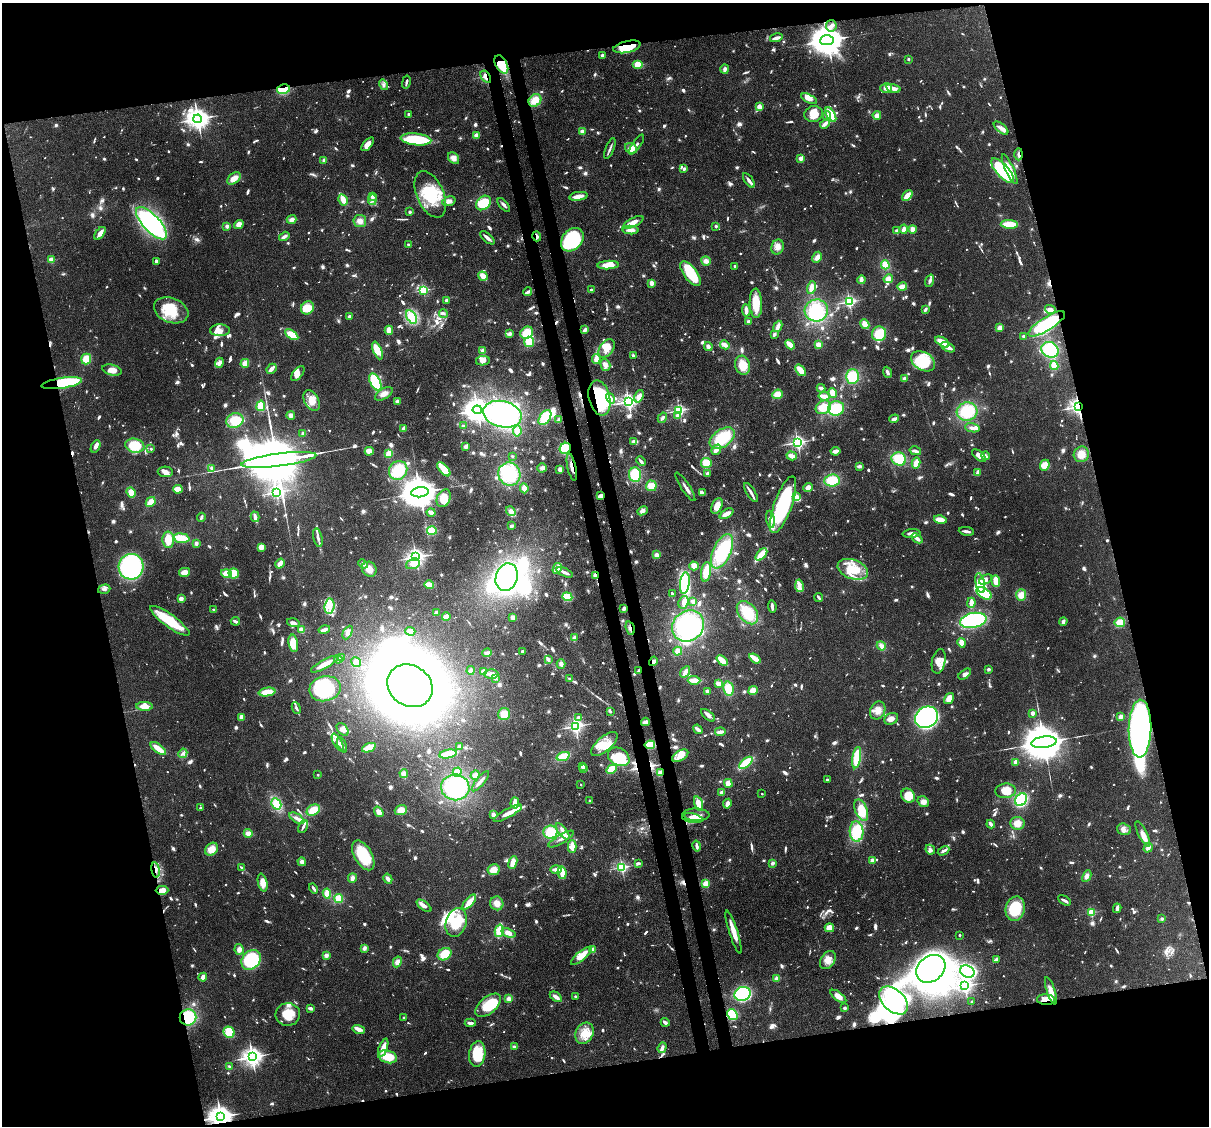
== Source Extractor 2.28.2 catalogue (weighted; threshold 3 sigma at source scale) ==
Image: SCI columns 91-4916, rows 154-4647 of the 5005 x 4918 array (HDU 1 of 3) = the unmasked area's bounding box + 8 px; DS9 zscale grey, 4 x 4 block average (1 PNG px = mean of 4 x 4 image px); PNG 1211 x 1128 px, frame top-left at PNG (2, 3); each listed source drawn as its Kron ellipse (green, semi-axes under 4 px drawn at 4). Shown black and unused: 28% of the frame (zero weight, under 3 of 4 exposures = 7% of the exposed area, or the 3 px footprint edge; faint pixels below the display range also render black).
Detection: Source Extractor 2.28.2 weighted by HDU 2 'WHT'. Background 0.109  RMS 0.0041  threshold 0.0184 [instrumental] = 3 sigma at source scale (4.5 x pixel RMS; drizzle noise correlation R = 1.50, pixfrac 1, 0.05/0.05 arcsec/px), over >= 5 px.
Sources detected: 1719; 26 too faint to see at this stretch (4 x 4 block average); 42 inside a brighter object's white glare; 7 cosmic-ray / hot-pixel residue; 1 long thin detection or spike segment (spike, bleed or trail) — neither listed nor drawn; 40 coinciding with a brighter row at this scale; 163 inside a brighter listed object's ellipse — not listed separately; of the other 1440, all 500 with FLUX_AUTO >= 7.05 (the completeness limit of this list) listed and drawn (940 fainter detections not listed), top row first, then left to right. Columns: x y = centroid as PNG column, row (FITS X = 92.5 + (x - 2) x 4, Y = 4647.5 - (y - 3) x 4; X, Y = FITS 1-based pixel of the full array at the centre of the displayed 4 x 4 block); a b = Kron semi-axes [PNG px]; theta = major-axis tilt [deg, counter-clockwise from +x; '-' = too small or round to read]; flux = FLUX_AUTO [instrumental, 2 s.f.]
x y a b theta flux
831 26 6 5 - 12
776 38 6 2 16 15
827 40 7 5 4 7400
627 47 14 6 12 66
602 55 2 2 - 31
908 59 2 2 - 14
501 64 10 6 -63 72
638 65 5 4 - 39
725 69 5 3 - 9.4
486 77 7 3 -55 16
406 82 6 2 78 7.5
384 85 5 4 - 7.9
886 88 6 4 -2 16
893 88 7 3 -15 21
283 89 6 4 12 62
809 99 8 3 -27 23
535 100 7 5 44 36
759 107 4 3 - 19
409 114 2 2 - 20
813 114 9 8 - 36
831 115 8 3 -60 73
877 115 4 4 - 16
827 116 5 3 - 7.6
198 119 4 3 - 2200
825 124 5 3 - 12
1001 128 9 3 -39 10
582 131 2 2 - 60
476 135 4 4 - 9.8
416 139 15 6 -6 110
368 144 8 4 50 21
637 144 11 3 55 11
610 148 11 2 68 7.7
631 148 6 5 - 22
1019 154 6 3 89 8.6
454 158 7 5 -51 16
801 158 2 2 - 73
324 160 3 2 - 8.7
684 169 4 2 - 7.6
1010 169 16 3 -65 31
1002 171 15 6 -47 240
234 178 7 5 39 23
749 180 8 2 -53 12
430 194 24 13 -66 120
907 195 6 3 43 25
373 196 2 2 - 36
578 196 9 3 9 30
343 200 6 3 -60 27
372 200 5 2 - 8.3
449 201 7 4 18 12
483 203 8 6 43 70
504 205 8 3 -49 7.9
410 212 2 2 - 23
292 219 5 3 - 12
360 221 6 6 - 14
633 222 11 4 28 22
151 223 21 8 -47 400
239 224 5 4 - 22
1009 224 8 4 -3 57
227 226 2 2 - 51
716 226 2 2 - 22
904 229 4 3 - 12
913 229 4 3 - 17
631 230 8 3 -3 15
897 231 3 2 - 7.7
100 233 7 3 54 22
284 236 6 2 32 10
537 236 5 2 - 8.3
487 238 9 3 -40 11
572 240 13 10 49 250
408 244 2 2 - 23
778 247 7 6 - 19
817 257 6 3 61 15
51 260 2 2 - 120
156 261 4 2 - 7.1
706 261 5 4 - 13
608 265 10 3 2 47
885 265 5 3 - 32
735 266 2 2 - 25
691 274 14 6 -53 120
483 276 5 3 - 27
888 279 5 4 - 14
861 280 4 2 - 15
930 281 6 3 71 9
651 283 4 3 - 16
811 287 6 3 77 24
902 287 5 2 - 41
423 290 2 2 - 320
592 290 2 2 - 37
528 292 4 2 - 9.1
447 300 2 2 - 9.4
849 301 2 2 - 550
756 303 14 6 -87 57
307 308 7 6 - 71
925 309 4 2 - 8.3
1050 309 5 2 - 17
171 310 18 12 -22 85
746 310 6 2 -86 18
816 310 12 11 - 110
443 313 4 3 - 7.2
349 316 3 2 - 7.3
411 317 7 4 -58 69
748 322 3 2 - 8.6
865 324 5 2 - 50
1047 324 21 6 32 170
778 326 6 3 67 18
1000 328 3 3 - 16
220 330 10 6 -1 19
389 330 4 3 - 19
585 330 4 2 - 10
527 333 7 5 39 48
510 334 4 3 - 9.1
774 334 3 2 - 8.9
879 334 7 7 - 59
292 335 7 4 -35 43
1024 336 2 2 - 30
529 342 5 5 - 39
942 342 8 3 -30 36
725 345 5 3 - 16
790 345 5 2 - 34
818 345 4 3 - 13
708 346 4 3 - 10
948 347 7 2 -28 25
606 348 10 7 53 23
378 350 9 4 -67 39
483 350 4 4 - 8.4
1050 350 9 7 -27 110
633 356 3 2 - 8.8
86 359 5 5 - 37
596 359 5 3 - 22
483 361 7 4 10 14
923 361 13 9 -29 98
219 363 5 3 - 13
245 363 4 3 - 24
605 365 6 5 - 11
742 365 9 7 -74 47
1054 365 4 4 - 25
271 369 5 2 - 23
112 370 10 5 -15 25
800 370 6 3 -52 37
887 372 6 3 -69 7.6
298 373 9 4 50 23
852 377 7 6 - 76
904 379 3 2 - 12
375 382 9 5 -64 120
62 383 20 5 8 180
821 388 4 3 - 9.9
833 393 5 3 - 22
384 394 10 5 30 18
777 394 5 4 - 27
639 396 6 4 68 17
824 396 5 3 - 28
599 398 18 10 -77 250
611 398 5 3 - 14
312 401 11 7 -61 33
397 401 4 3 - 7.2
628 402 3 2 - 1100
261 406 5 3 - 36
823 407 8 6 31 51
1078 407 3 3 - 960
836 408 8 7 - 80
477 410 4 4 - 2900
679 410 2 2 - 500
967 412 10 9 - 91
502 414 19 13 -13 370
291 415 4 4 - 8.1
677 415 2 2 - 25
545 418 8 5 55 76
662 418 5 3 - 8.3
894 419 5 3 - 10
235 420 9 7 21 56
559 420 4 3 - 10
463 426 3 2 - 7.1
404 428 4 2 - 9.9
972 428 7 3 -12 9.7
517 431 5 3 - 14
303 433 4 3 - 8.5
722 438 14 8 35 120
633 441 3 2 - 7.1
797 442 2 2 - 810
96 446 7 2 64 20
135 446 10 7 -11 74
466 446 3 3 - 13
565 448 6 5 - 61
151 449 2 2 - 13
716 450 5 2 - 29
369 451 4 4 - 20
836 451 5 3 - 17
915 451 6 2 -15 10
389 454 3 3 - 64
1081 454 8 7 - 29
512 456 2 2 - 12
792 456 5 3 - 21
979 456 8 4 -39 16
985 456 4 3 - 8.6
899 459 7 6 - 71
279 460 38 6 7 53000
641 461 5 2 - 12
706 463 5 5 - 32
916 463 6 4 77 23
1045 465 5 4 - 22
859 466 4 2 - 9.4
572 467 14 2 -78 18
212 468 2 2 - 25
542 468 5 4 - 8.1
444 469 9 3 -48 62
560 469 3 3 - 12
398 470 10 8 51 77
165 472 7 5 -2 12
978 472 4 2 - 20
707 473 2 2 - 26
509 474 11 11 - 160
635 475 7 6 - 81
832 480 8 6 5 63
651 486 5 5 - 28
685 487 17 2 -57 13
524 488 5 3 - 23
808 488 5 4 - 15
178 489 5 3 - 28
131 492 5 4 - 21
276 492 3 2 - 620
420 492 9 5 7 9700
751 492 11 2 -59 17
702 493 4 2 - 12
601 496 3 2 - 17
796 496 4 3 - 20
444 498 9 6 66 38
151 502 5 3 - 28
783 505 30 9 70 350
717 506 8 5 66 29
511 511 5 4 - 12
642 511 5 4 - 12
431 512 4 2 - 19
726 514 7 3 28 17
201 517 4 2 - 7.9
255 517 5 2 - 18
771 519 9 4 -81 17
940 519 6 3 -13 31
512 526 3 2 - 7.7
432 530 5 4 - 49
966 531 8 2 -8 12
911 534 9 3 4 12
182 538 8 4 -6 49
318 538 9 2 -78 13
917 538 6 3 -39 15
168 540 8 6 -88 49
196 543 4 3 - 7.1
261 547 3 3 - 26
722 551 18 9 65 170
761 554 7 3 47 66
656 555 3 3 - 14
416 557 3 2 - 1100
280 564 5 2 - 32
363 564 5 3 - 7.9
413 564 7 5 22 25
694 566 4 4 - 16
131 567 13 12 - 360
557 568 5 3 - 37
369 569 8 7 - 26
853 569 16 9 -20 71
184 572 5 3 - 27
565 572 9 2 -25 15
706 572 10 5 81 37
227 573 6 4 -16 42
234 573 5 5 - 42
595 575 2 2 - 72
507 577 14 11 72 200
986 579 7 4 29 14
996 581 6 3 -84 39
685 583 11 4 83 170
980 583 10 4 -77 20
429 585 5 3 - 33
799 586 6 3 -78 12
104 589 6 4 17 8.3
984 593 8 5 -35 130
672 594 3 2 - 12
1021 595 6 5 - 26
567 597 5 4 - 48
819 597 4 2 - 7.2
181 599 2 2 - 79
693 601 2 2 - 54
684 602 6 5 - 12
971 603 5 2 - 26
330 606 8 5 86 21
772 606 6 2 -84 11
624 608 4 2 - 8.6
214 610 2 2 - 31
436 612 2 2 - 21
747 613 13 8 -51 94
446 617 4 2 - 26
513 617 3 3 - 16
973 620 13 7 11 300
170 621 24 6 -36 110
235 621 4 2 - 8.5
1063 621 4 2 - 11
1120 622 5 5 - 35
293 623 6 2 -14 10
688 626 17 15 42 260
630 628 7 3 -74 8.5
301 630 2 2 - 120
324 630 6 2 15 11
410 631 5 3 - 17
348 632 7 4 63 9.4
574 638 4 3 - 10
293 643 9 4 -80 51
962 643 5 4 - 16
881 646 5 3 - 15
523 651 2 2 - 8.6
678 651 4 4 - 17
487 653 4 3 - 11
342 658 2 2 - 37
338 659 4 2 - 9.7
548 659 2 2 - 18
755 659 6 2 -36 40
722 660 6 2 -43 46
653 661 5 4 - 8.7
939 661 12 6 78 23
356 662 5 4 - 19
324 664 15 3 29 36
561 664 4 3 - 12
989 669 2 2 - 11
471 670 4 3 - 9.6
639 670 2 2 - 10
484 672 4 3 - 20
685 672 6 3 55 18
491 674 7 5 -1 14
965 674 7 4 38 9.9
495 678 4 2 - 8.6
570 679 2 2 - 10
694 680 6 3 -2 32
719 684 3 3 - 20
410 686 24 20 -34 3300
325 689 16 12 12 160
728 689 7 5 -77 48
707 691 2 2 - 48
753 691 5 4 - 22
267 692 8 4 8 42
949 699 6 4 58 27
144 706 8 4 -2 27
296 708 6 2 -66 7.5
878 710 9 7 64 22
610 711 3 2 - 7.7
1032 713 2 2 - 17
504 714 6 6 - 36
708 715 8 3 -40 9.3
242 717 2 2 - 30
579 717 2 2 - 42
926 717 12 10 32 820
1120 717 4 3 - 13
891 719 7 5 27 15
645 722 4 3 - 11
575 726 2 2 - 780
343 729 7 4 -51 14
698 729 5 2 - 13
1140 729 29 11 89 780
720 732 5 2 - 16
338 742 9 2 -60 9.5
1044 742 13 5 7 15000
604 744 16 7 40 38
342 745 8 2 -67 20
650 745 5 4 - 42
459 746 3 2 - 10
369 748 7 3 22 47
158 749 9 3 -37 45
183 753 5 4 - 7.9
448 754 9 3 11 61
563 756 7 3 18 62
680 756 9 5 30 22
619 757 11 8 -29 66
857 758 11 4 81 100
1015 762 4 2 - 13
746 763 8 3 40 86
582 766 2 2 - 37
583 768 4 2 - 11
611 769 5 3 - 43
457 772 4 3 - 28
404 773 4 3 - 13
660 773 3 3 - 16
318 775 2 2 - 8.7
475 775 5 4 - 12
827 780 3 2 - 7.9
480 781 12 2 50 13
728 783 4 4 - 21
581 785 2 2 - 7.4
455 787 14 13 - 160
1005 791 10 7 5 47
722 792 2 2 - 23
762 794 2 2 - 7.1
908 796 7 6 - 51
1021 800 7 5 55 180
589 801 2 2 - 11
923 802 6 5 - 16
515 803 5 3 - 29
276 804 6 4 -59 34
698 804 7 3 -73 49
727 804 5 3 - 15
200 808 2 2 - 13
313 810 7 5 30 38
401 810 6 5 - 26
861 810 11 6 -69 64
379 812 6 4 -55 16
508 813 16 4 29 24
493 815 4 2 - 14
696 815 13 6 -2 21
297 818 8 3 -34 11
692 818 10 4 -11 22
1017 823 7 6 - 29
991 824 4 2 - 12
303 827 7 2 65 9.4
1124 829 7 5 -17 13
563 831 9 3 -51 16
856 831 10 7 -87 94
550 832 7 6 - 62
248 833 4 4 - 15
1143 834 14 4 -64 25
561 839 14 3 31 12
697 846 5 2 - 10
572 847 6 4 90 25
1148 848 5 4 - 13
212 849 7 5 47 29
930 850 5 3 - 8.5
943 851 6 2 29 11
363 855 16 8 -60 120
872 860 2 2 - 59
302 862 4 4 - 12
513 862 6 4 68 35
638 863 4 2 - 7.7
773 863 3 3 - 7.8
622 867 2 2 - 480
242 868 3 2 - 11
156 870 8 2 -81 10
494 870 6 5 - 25
556 870 6 2 -1 25
562 873 6 3 -79 31
1087 876 6 4 63 12
352 878 5 3 - 12
388 879 5 3 - 13
263 883 9 4 -75 27
706 884 2 2 - 160
314 888 5 2 - 8.3
162 890 6 4 1 22
327 893 5 3 - 31
339 898 4 4 - 35
1064 900 7 2 -30 10
469 902 9 3 50 42
497 903 7 6 - 19
424 906 9 3 -38 14
1117 908 5 2 - 12
1015 909 12 9 75 110
1091 912 2 2 - 230
1162 919 2 2 - 28
456 922 15 10 73 83
829 928 5 4 - 22
499 931 6 3 76 41
734 932 22 3 -73 42
508 933 7 4 -22 21
960 935 2 2 - 10
364 948 4 3 - 9.3
239 949 5 4 - 13
593 950 4 3 - 17
445 954 7 5 33 52
326 955 4 3 - 9.1
581 956 13 4 40 37
997 959 4 3 - 9.4
251 960 11 8 45 160
828 960 10 7 57 25
397 962 5 4 - 15
931 969 16 12 38 1300
967 971 7 5 -27 210
203 977 4 3 - 18
777 978 2 2 - 88
965 986 2 2 - 880
1051 991 14 4 -71 21
743 994 8 6 25 360
575 996 2 2 - 17
838 996 9 4 -37 23
556 997 7 3 -34 16
509 999 4 4 - 11
894 1000 17 10 -43 150
1046 1000 9 5 -3 44
972 1002 2 2 - 20
488 1005 15 8 39 59
310 1008 4 2 - 11
844 1008 3 2 - 7.8
288 1015 12 11 - 53
732 1015 6 4 -57 99
188 1017 8 8 - 120
404 1018 2 2 - 25
665 1022 4 2 - 11
470 1023 6 2 4 10
359 1029 6 3 -15 17
229 1032 6 5 - 71
584 1033 11 8 65 37
514 1047 3 3 - 7.1
383 1048 9 3 69 30
662 1048 5 3 - 10
477 1054 13 8 82 92
252 1057 3 3 - 1700
388 1057 9 6 -16 56
230 1067 2 2 - 13
220 1117 4 3 - 2800
Overlapping masked pixels (flux is a lower limit): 26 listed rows (the first 20) at x y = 827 40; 627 47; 501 64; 486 77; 283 89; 1019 154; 537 236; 62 383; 599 398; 1078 407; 565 448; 572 467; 601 496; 595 575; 630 628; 653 661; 639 670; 1140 729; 650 745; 660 773